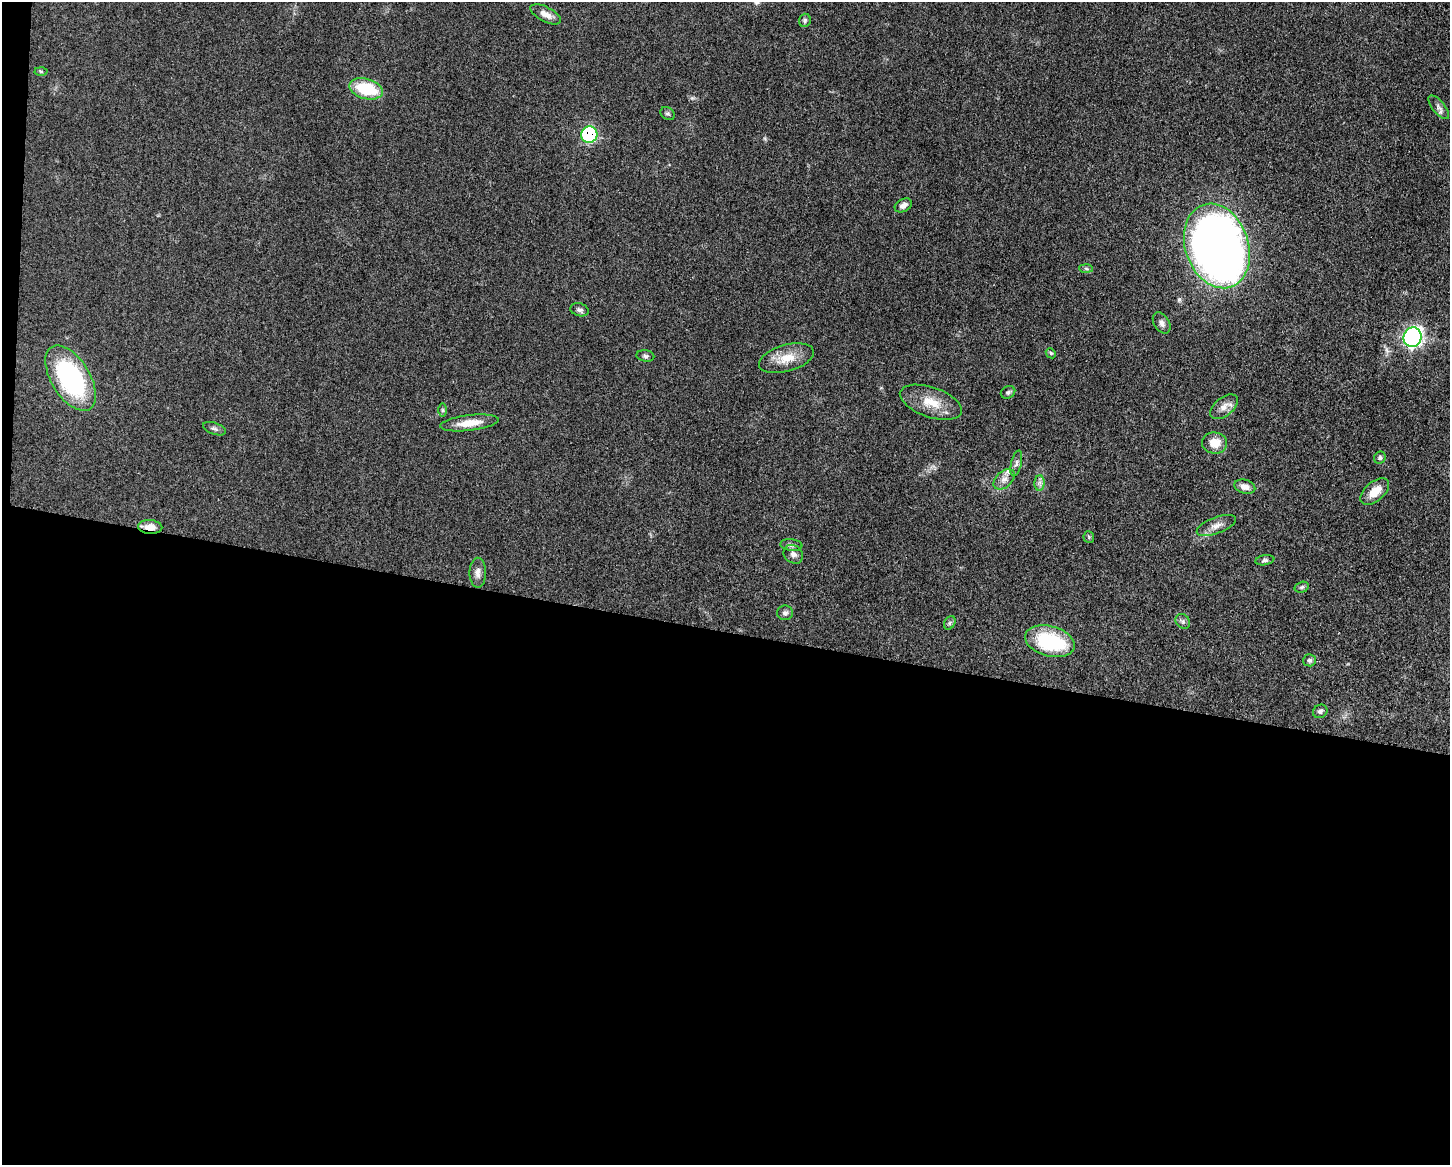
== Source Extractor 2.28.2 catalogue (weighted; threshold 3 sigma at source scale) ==
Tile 10 of 3 x 4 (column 1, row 4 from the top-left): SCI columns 229-1676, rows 4-1166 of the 4680 x 4657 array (HDU 1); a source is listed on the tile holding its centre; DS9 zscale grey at full resolution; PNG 1452 x 1167 px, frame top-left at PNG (2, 2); each listed source drawn as its Kron ellipse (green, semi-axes under 4 px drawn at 4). Shown black and unused: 46% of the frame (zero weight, under 3 of 5 exposures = <1% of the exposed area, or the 3 px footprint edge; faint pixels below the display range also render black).
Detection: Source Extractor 2.28.2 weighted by HDU 2 'WHT'; one run over the whole footprint, this tile lists its part. Background 0.0608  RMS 0.0057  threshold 0.0255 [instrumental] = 3 sigma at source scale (4.5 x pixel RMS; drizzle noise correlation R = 1.50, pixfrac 1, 0.05/0.05 arcsec/px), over >= 5 px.
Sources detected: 45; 1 inside a brighter listed object's ellipse — not listed separately; the other 44 listed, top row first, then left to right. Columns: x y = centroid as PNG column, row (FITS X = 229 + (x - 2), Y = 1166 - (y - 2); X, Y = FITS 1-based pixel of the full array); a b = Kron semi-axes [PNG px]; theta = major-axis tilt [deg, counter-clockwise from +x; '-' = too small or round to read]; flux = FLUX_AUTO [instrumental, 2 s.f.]
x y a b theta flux
546 14 17 7 -27 4
805 20 7 6 - 1.1
41 71 6 4 -2 0.79
366 89 17 10 -15 26
1439 107 14 6 -51 2.5
668 113 8 6 -35 1.1
589 135 8 8 - 51
903 205 9 6 28 2.6
1217 246 43 31 -71 580
1086 268 7 4 -3 0.98
580 310 9 6 -16 1.8
1162 323 11 7 -58 2.5
1413 337 10 9 - 160
1051 353 5 4 - 0.75
645 356 9 5 -10 1.4
786 358 28 13 16 11
71 378 37 19 -58 91
1008 392 7 6 - 1.3
931 402 32 15 -19 13
1224 407 16 9 39 4.5
443 410 7 4 -90 0.78
469 423 29 8 7 9.2
214 429 12 5 -20 1.6
1215 443 13 10 -7 8.9
1380 458 6 5 - 1.3
1016 463 13 5 76 1.9
1004 479 12 8 43 3.4
1040 483 8 5 89 1.8
1245 487 11 7 -16 3.8
1375 492 17 9 42 8.8
1216 525 20 8 20 4.6
150 527 12 7 -4 5.5
1089 537 6 5 - 0.85
791 545 11 6 -6 1.7
793 554 10 8 -40 2.7
1265 560 9 5 11 1.3
478 573 15 8 90 3.5
1302 587 7 5 16 1.2
785 613 8 7 - 1.6
1183 621 8 6 -47 1.6
950 623 7 5 61 1.2
1050 641 25 15 -15 44
1309 660 6 6 - 1.2
1320 711 7 6 - 1.6
Overlapping masked pixels (flux is a lower limit): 2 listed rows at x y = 589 135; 150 527